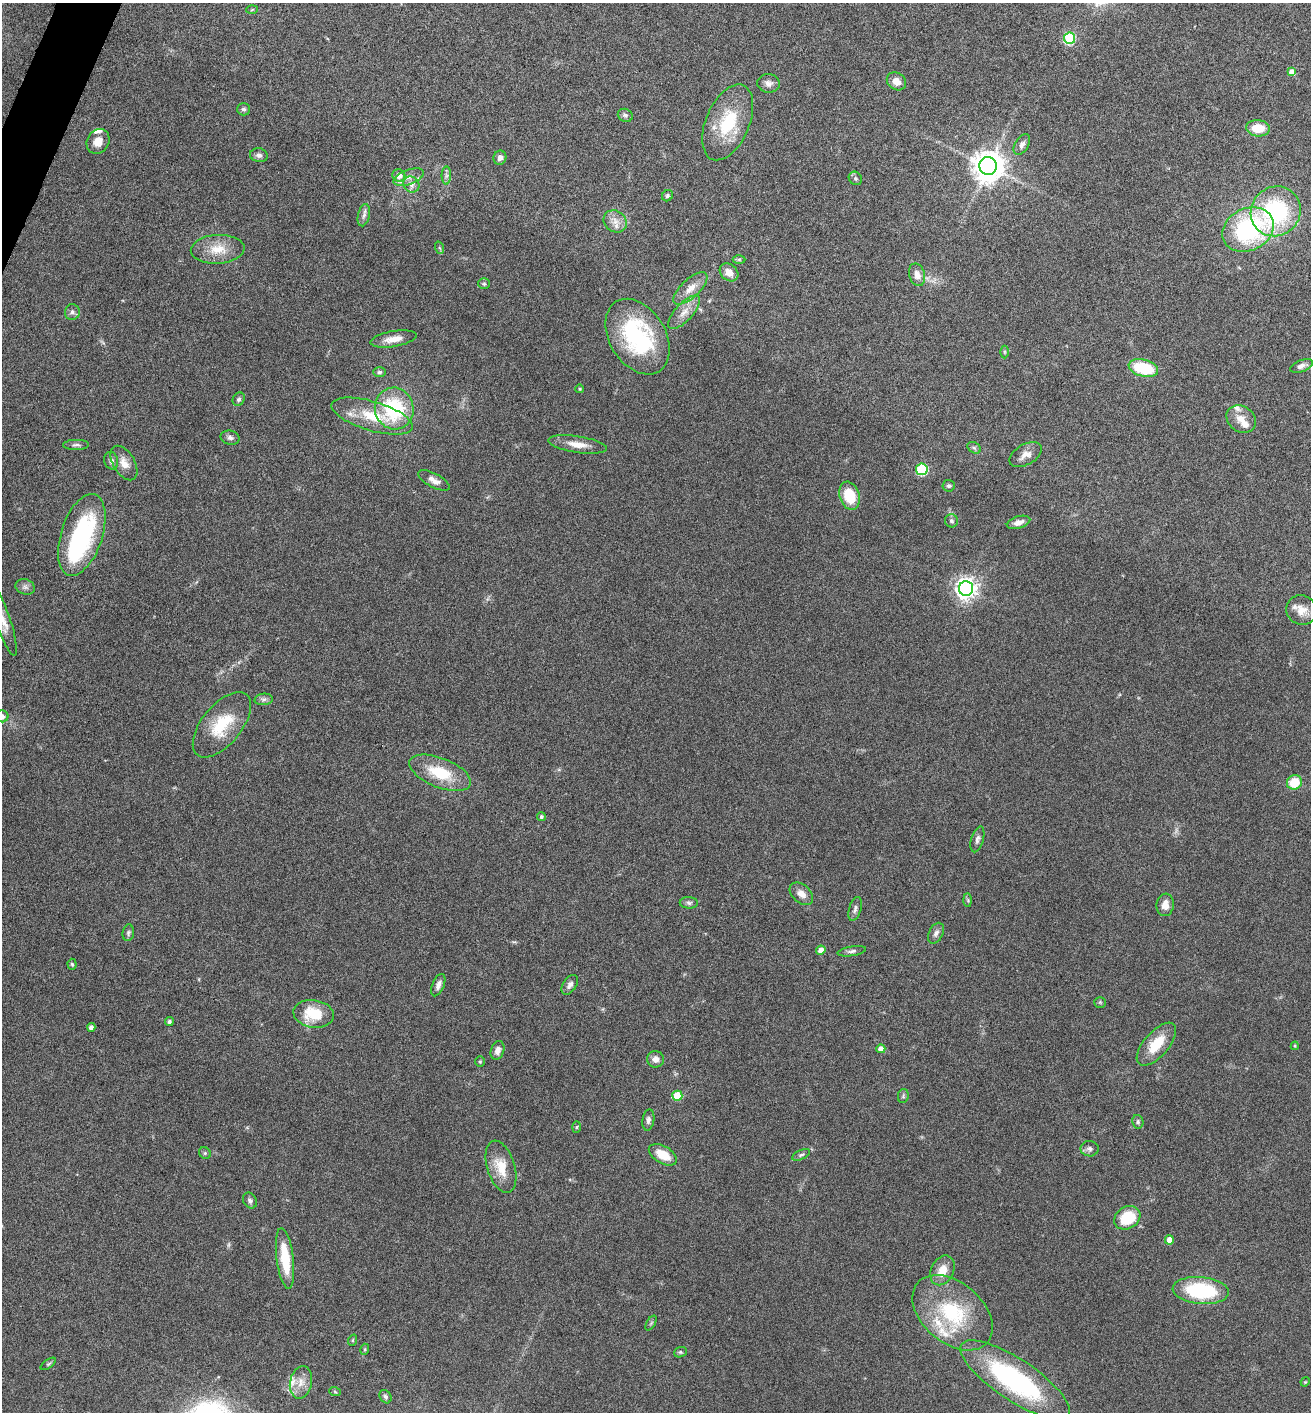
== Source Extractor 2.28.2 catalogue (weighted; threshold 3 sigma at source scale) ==
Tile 11 of 4 x 4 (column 3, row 3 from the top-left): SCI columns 2763-4071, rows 1418-2827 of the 5660 x 5650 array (HDU 1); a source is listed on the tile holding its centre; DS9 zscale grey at full resolution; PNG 1313 x 1414 px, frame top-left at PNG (2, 3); each listed source drawn as its Kron ellipse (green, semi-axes under 4 px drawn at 4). Shown black and unused: <1% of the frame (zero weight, under 4 of 8 exposures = <1% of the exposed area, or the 3 px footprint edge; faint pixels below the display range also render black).
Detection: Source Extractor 2.28.2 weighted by HDU 2 'WHT'; one run over the whole footprint, this tile lists its part. Background 0.0556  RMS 0.004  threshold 0.0164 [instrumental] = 3 sigma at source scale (4.09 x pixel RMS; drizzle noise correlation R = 1.36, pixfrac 0.8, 0.05/0.05 arcsec/px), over >= 5 px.
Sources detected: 126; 1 too faint to see at this stretch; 1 inside a brighter object's white glare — neither listed nor drawn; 6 inside a brighter listed object's ellipse — not listed separately; the other 118 listed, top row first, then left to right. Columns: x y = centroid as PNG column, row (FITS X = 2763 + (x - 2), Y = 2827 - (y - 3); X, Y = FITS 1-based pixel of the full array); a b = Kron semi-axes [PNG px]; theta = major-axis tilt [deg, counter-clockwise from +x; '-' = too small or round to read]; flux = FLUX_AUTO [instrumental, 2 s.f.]
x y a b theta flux
252 10 6 4 3 0.38
1069 38 6 5 - 33
1292 72 4 4 - 6
896 81 10 8 -34 3.2
768 83 11 9 -6 2
244 109 6 6 - 0.9
625 115 8 6 -25 1
728 122 40 21 67 19
1258 128 12 8 -5 7.4
98 141 13 11 57 3.8
1022 145 11 7 59 1.7
259 155 9 7 -9 1.3
500 158 7 6 - 1.6
988 166 9 9 - 650
399 175 6 6 - 3.3
446 176 9 4 90 0.98
409 177 16 7 20 2.7
855 178 7 6 - 0.82
411 184 8 7 - 1.8
667 196 6 5 - 0.69
1276 211 26 24 42 42
364 215 11 6 77 1.5
615 221 12 10 -38 3.3
1248 229 27 21 27 50
440 248 6 4 -70 0.53
218 249 27 14 3 7.9
739 259 6 4 0 0.51
729 272 10 8 -41 3.5
917 275 11 8 -75 2.7
484 284 6 5 - 0.62
690 288 21 9 43 4.3
72 312 8 7 - 1.3
684 312 21 8 47 4.3
637 337 41 28 -58 43
393 339 23 8 10 4.3
1005 352 6 4 -90 0.51
1301 366 12 6 20 1.6
1143 368 15 8 -15 19
379 372 6 5 - 0.83
580 389 4 3 - 0.42
239 399 7 5 62 0.88
394 408 21 19 -73 28
372 416 42 14 -17 14
1241 419 16 12 -37 4.3
230 438 9 7 -13 1.3
577 444 30 8 -8 4.7
76 445 13 5 0 1.1
974 448 7 5 -30 0.8
1026 455 18 10 29 3
111 461 9 7 -75 1.2
124 463 19 11 -59 3.8
922 469 5 5 - 37
434 480 17 7 -27 2.4
949 486 6 6 - 0.81
849 496 14 10 -73 11
951 521 6 6 - 0.86
1019 522 12 6 17 2.2
82 535 42 20 72 49
25 587 10 7 -17 1.4
966 589 7 7 - 240
1301 610 15 14 - 4.4
3 620 37 7 -71 4.6
264 699 9 5 6 1.2
2 716 6 6 - 1.2
222 725 39 20 51 16
440 773 33 14 -21 14
1294 782 8 7 - 9.5
541 816 4 4 - 0.74
977 839 13 6 74 1.4
801 894 13 9 -42 2.8
968 900 7 4 -88 0.62
689 903 9 5 -1 1
1165 905 11 8 84 3.1
855 909 12 6 74 1.3
128 933 8 5 82 0.82
936 933 11 7 63 1.5
821 950 4 4 - 3.1
852 951 14 4 9 1.2
72 964 5 4 - 0.54
438 985 12 6 67 1.9
570 985 11 6 56 1.7
1100 1002 6 5 - 0.54
314 1014 20 13 -8 12
169 1021 4 4 - 0.9
91 1027 4 4 - 1.7
1156 1044 26 12 49 10
1295 1046 4 4 - 0.4
881 1049 4 4 - 2.8
498 1050 10 6 71 2.1
655 1059 8 8 - 2.1
480 1062 5 4 - 0.48
677 1096 5 5 - 14
903 1096 7 5 79 0.68
648 1120 11 6 82 1.3
1138 1122 7 5 -79 0.83
577 1127 5 3 - 0.41
1090 1149 9 7 0 1.4
205 1153 6 5 - 0.62
663 1155 15 8 -31 6.9
801 1155 9 4 24 0.82
501 1167 27 14 -73 8.2
250 1201 8 6 -58 1.1
1127 1218 14 11 32 13
1169 1240 5 4 - 2.9
285 1258 30 8 -83 13
942 1270 16 11 65 5.2
1201 1291 28 13 -5 29
952 1313 46 30 -40 30
651 1323 8 3 58 0.52
353 1340 6 3 72 0.35
365 1349 5 3 - 0.4
680 1352 6 5 - 0.62
48 1364 9 4 35 0.65
1015 1380 64 20 -34 64
301 1382 16 11 79 4.1
1305 1382 5 3 - 0.34
335 1392 6 3 -20 0.42
385 1397 7 5 -57 0.92
Isophote crosses this tile's border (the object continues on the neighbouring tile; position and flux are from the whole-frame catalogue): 2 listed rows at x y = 3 620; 2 716